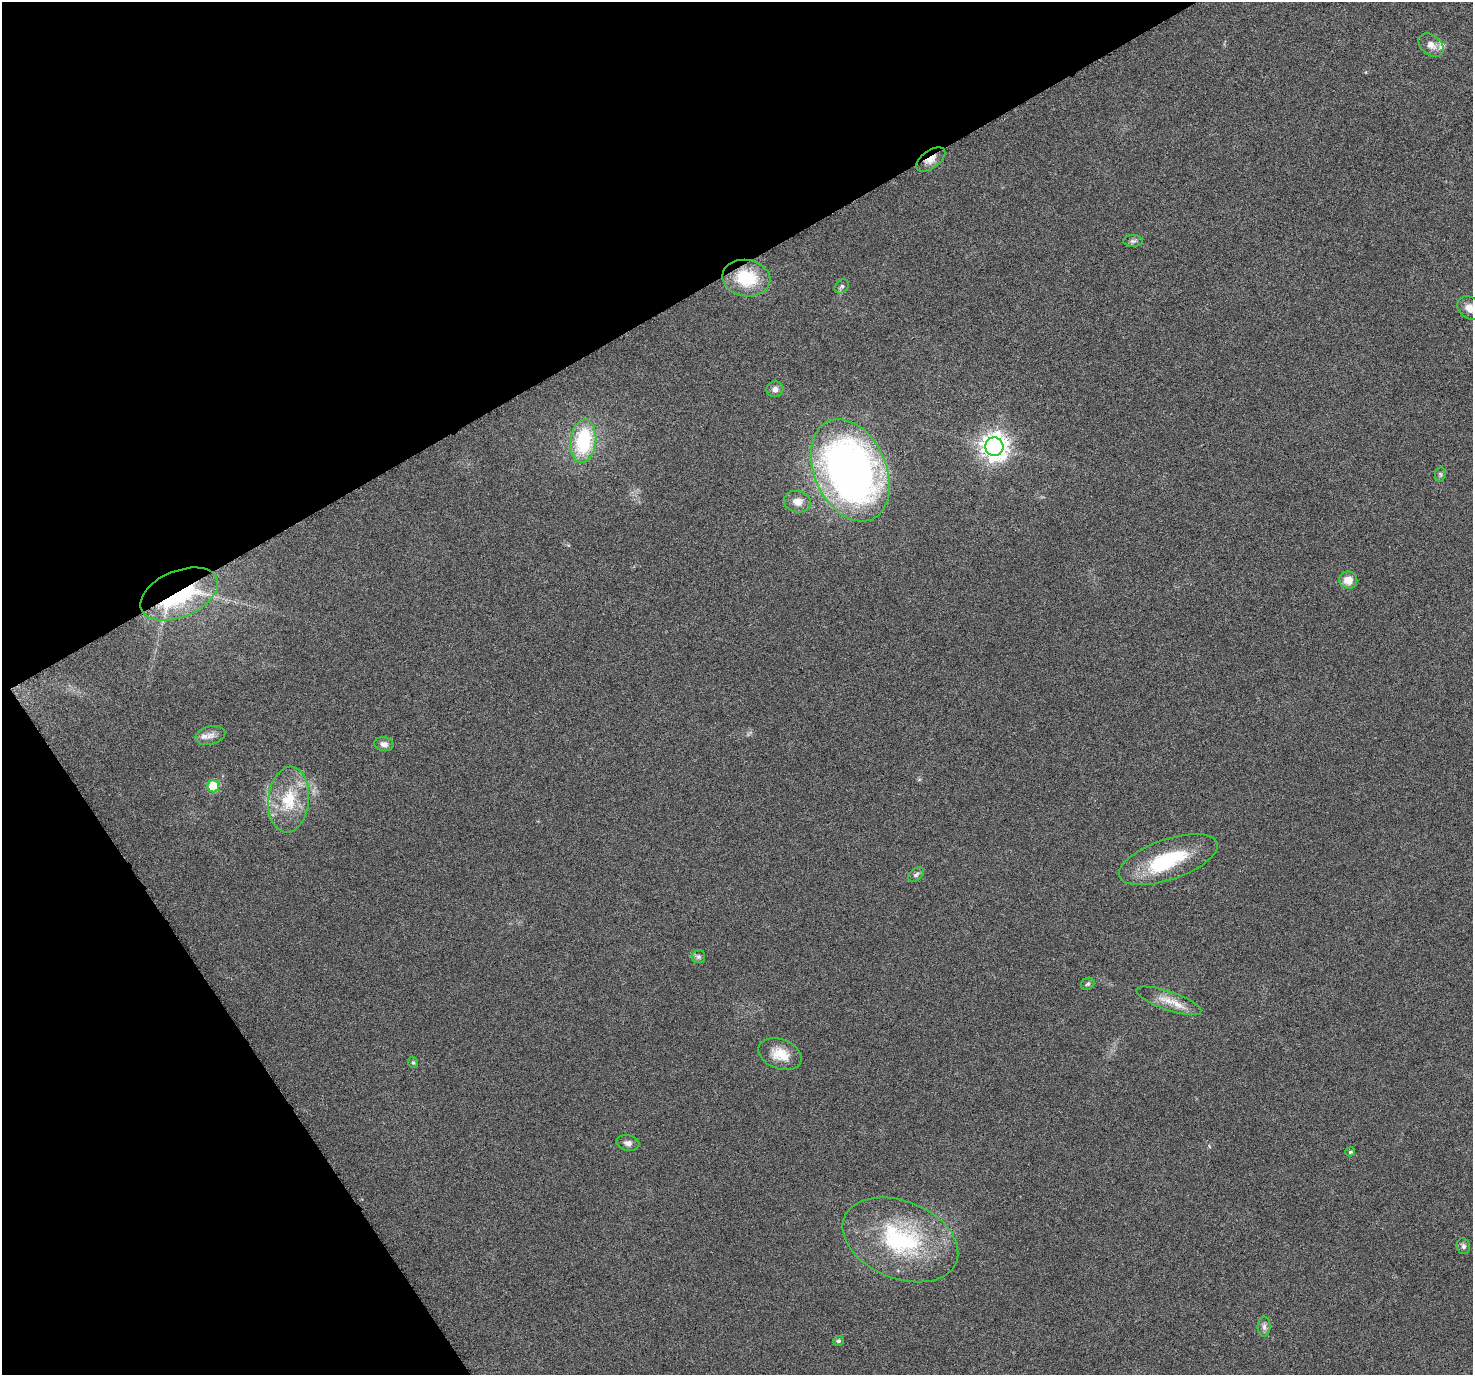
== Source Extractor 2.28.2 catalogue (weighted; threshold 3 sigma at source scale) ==
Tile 5 of 4 x 4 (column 1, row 2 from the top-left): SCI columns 3-1473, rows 2871-4243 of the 5894 x 5802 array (HDU 1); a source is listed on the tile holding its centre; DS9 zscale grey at full resolution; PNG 1475 x 1377 px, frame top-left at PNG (2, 2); each listed source drawn as its Kron ellipse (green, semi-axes under 4 px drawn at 4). Shown black and unused: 29% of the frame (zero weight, under 3 of 6 exposures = <1% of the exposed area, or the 3 px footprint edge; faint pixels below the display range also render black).
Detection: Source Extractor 2.28.2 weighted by HDU 2 'WHT'; one run over the whole footprint, this tile lists its part. Background 0.0244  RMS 0.0036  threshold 0.0148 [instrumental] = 3 sigma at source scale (4.09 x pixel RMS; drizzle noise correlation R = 1.36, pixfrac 0.8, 0.0396/0.0396 arcsec/px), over >= 5 px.
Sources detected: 36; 3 inside a brighter object's white glare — neither listed nor drawn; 2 inside a brighter listed object's ellipse — not listed separately; the other 31 listed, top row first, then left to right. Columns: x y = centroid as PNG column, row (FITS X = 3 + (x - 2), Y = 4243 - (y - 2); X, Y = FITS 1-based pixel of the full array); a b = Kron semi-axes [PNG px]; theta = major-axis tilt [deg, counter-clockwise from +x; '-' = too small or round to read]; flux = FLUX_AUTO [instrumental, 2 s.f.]
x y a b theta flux
1431 45 14 9 -39 2.7
931 160 17 9 35 3.3
1133 241 10 6 1 0.93
746 278 24 18 -9 16
842 286 8 6 44 0.76
1469 308 13 10 -41 3.1
775 389 8 8 - 1.4
583 441 22 12 83 25
994 447 9 9 - 350
850 470 54 36 -66 220
1440 474 7 5 84 0.64
797 502 13 11 -8 3.4
1348 580 9 8 - 3.9
179 594 41 23 23 38
210 735 15 9 15 2.3
384 744 10 7 -10 1.7
213 786 6 6 - 15
289 800 33 20 84 14
1168 860 51 20 19 22
916 875 9 6 40 0.83
698 957 7 6 - 0.83
1088 984 7 5 33 0.66
1169 1001 34 9 -19 5.4
780 1054 22 14 -20 6.5
413 1062 6 4 -67 0.49
628 1143 11 7 -12 1.6
1350 1152 5 4 - 0.61
900 1240 60 38 -22 45
1463 1246 8 6 -79 1
1264 1327 10 6 90 1.3
838 1341 5 5 - 0.76
Overlapping masked pixels (flux is a lower limit): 2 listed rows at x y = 931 160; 179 594
Isophote crosses this tile's border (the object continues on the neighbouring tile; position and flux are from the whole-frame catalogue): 1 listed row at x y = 1469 308